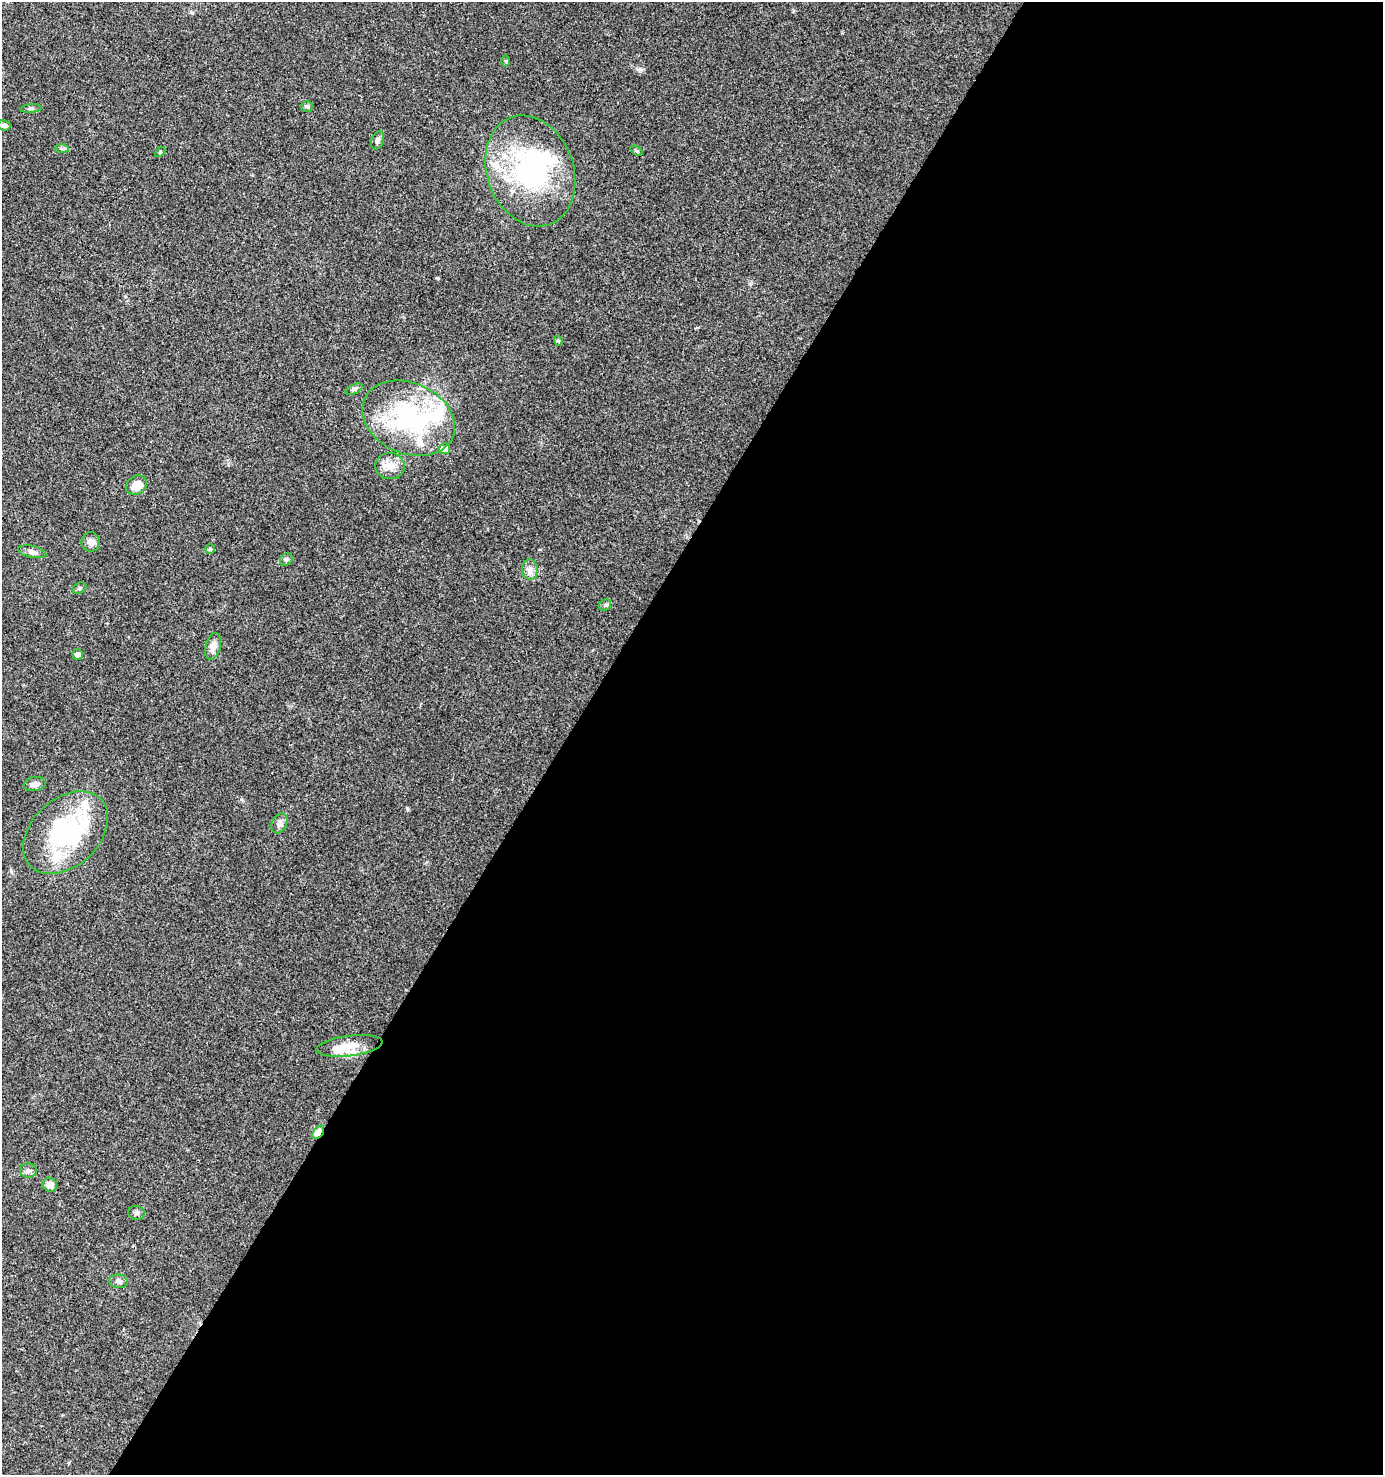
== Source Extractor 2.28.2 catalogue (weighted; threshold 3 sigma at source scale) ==
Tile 12 of 4 x 4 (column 4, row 3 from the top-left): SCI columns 4398-5778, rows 1475-2947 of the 5966 x 5903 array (HDU 1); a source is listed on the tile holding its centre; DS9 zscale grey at full resolution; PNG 1385 x 1477 px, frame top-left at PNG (2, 2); each listed source drawn as its Kron ellipse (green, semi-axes under 4 px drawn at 4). Shown black and unused: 59% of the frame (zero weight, under 3 of 4 exposures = <1% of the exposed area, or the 3 px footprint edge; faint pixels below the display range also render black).
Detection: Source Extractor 2.28.2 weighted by HDU 2 'WHT'; one run over the whole footprint, this tile lists its part. Background 0.0416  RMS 0.0036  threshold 0.0164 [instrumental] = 3 sigma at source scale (4.5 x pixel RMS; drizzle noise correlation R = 1.50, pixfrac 1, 0.0396/0.0396 arcsec/px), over >= 5 px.
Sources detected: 43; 4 inside a brighter object's white glare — neither listed nor drawn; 6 inside a brighter listed object's ellipse — not listed separately; the other 33 listed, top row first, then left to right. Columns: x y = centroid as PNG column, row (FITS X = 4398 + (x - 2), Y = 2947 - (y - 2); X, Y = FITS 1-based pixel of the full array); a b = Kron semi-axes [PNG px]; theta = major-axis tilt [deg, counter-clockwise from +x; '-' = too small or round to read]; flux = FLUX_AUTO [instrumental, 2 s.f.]
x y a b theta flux
506 61 6 4 -89 0.38
307 106 6 5 - 0.61
31 108 10 4 5 0.75
4 125 6 5 - 0.79
378 140 9 6 69 1.1
62 148 7 4 -1 0.62
637 151 7 4 -31 0.51
160 152 6 3 44 0.38
530 171 57 43 -70 57
558 341 5 4 - 0.56
354 389 9 4 24 0.73
409 418 48 35 -24 53
444 449 6 5 - 3.6
390 466 15 13 -2 4.2
136 485 11 9 36 5.2
91 542 10 9 - 1.9
210 549 5 5 - 0.51
32 552 14 6 -13 1.7
286 559 7 5 41 0.72
530 570 10 7 -85 2
80 588 7 5 28 0.69
605 605 6 5 - 0.62
213 646 13 7 76 3.1
77 654 5 5 - 1.3
35 784 11 7 9 1.7
279 823 10 7 64 1.5
66 833 49 33 43 46
349 1046 33 10 7 6.3
318 1132 7 4 53 16
28 1170 8 7 - 1.2
50 1185 7 7 - 2.6
136 1213 8 7 - 0.99
118 1281 9 7 -5 1.3
Overlapping masked pixels (flux is a lower limit): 1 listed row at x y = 318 1132
Unlisted compact peaks at least as high as the median listed source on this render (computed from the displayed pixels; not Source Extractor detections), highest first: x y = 407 808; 640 69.